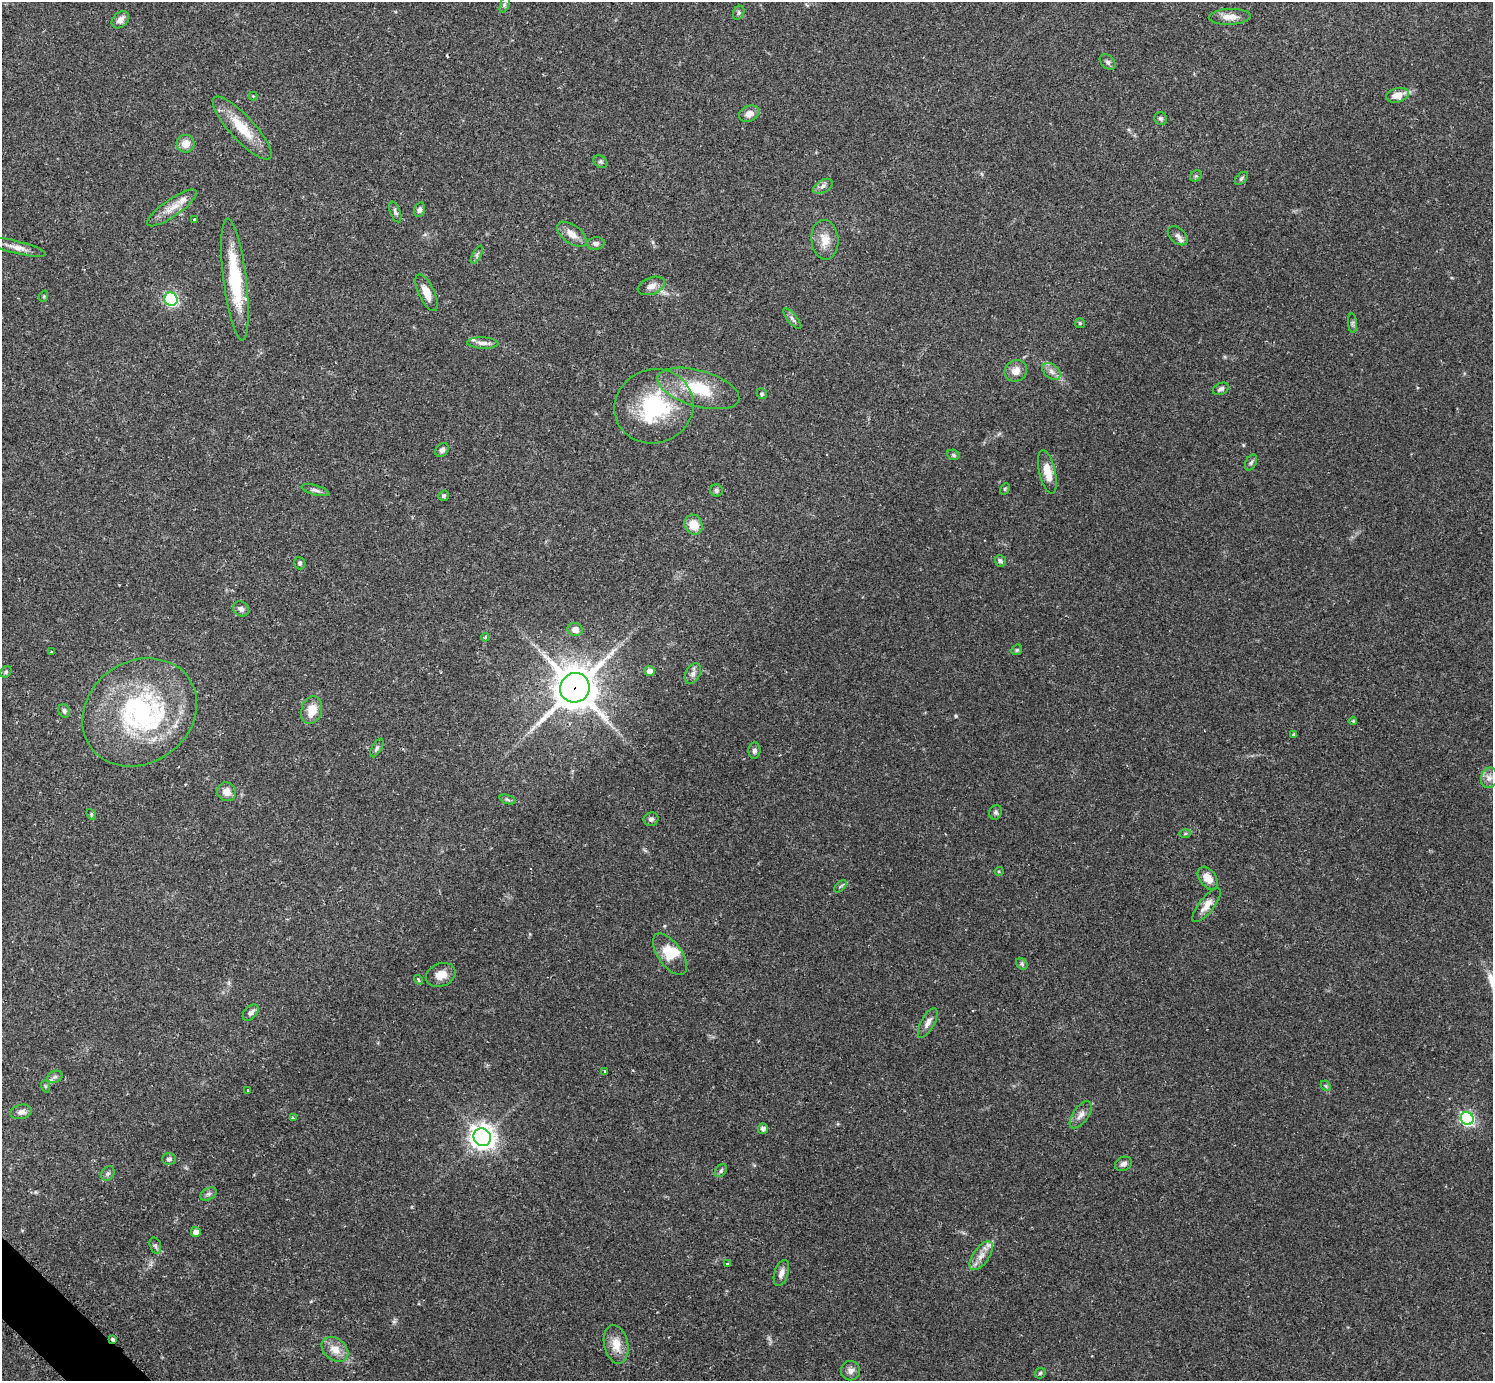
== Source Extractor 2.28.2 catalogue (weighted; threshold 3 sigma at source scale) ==
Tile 7 of 4 x 4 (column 3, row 2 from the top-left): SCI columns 3009-4499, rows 2947-4325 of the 6040 x 6040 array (HDU 1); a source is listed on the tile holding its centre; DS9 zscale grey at full resolution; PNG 1495 x 1383 px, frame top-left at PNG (2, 2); each listed source drawn as its Kron ellipse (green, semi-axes under 4 px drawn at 4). Shown black and unused: <1% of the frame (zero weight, under 2 of 3 exposures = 2% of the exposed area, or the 3 px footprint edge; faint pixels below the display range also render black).
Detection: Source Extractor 2.28.2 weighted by HDU 2 'WHT'; one run over the whole footprint, this tile lists its part. Background 0.0818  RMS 0.0056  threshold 0.025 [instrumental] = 3 sigma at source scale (4.5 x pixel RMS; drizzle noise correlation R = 1.50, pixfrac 1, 0.05/0.05 arcsec/px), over >= 5 px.
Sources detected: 120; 1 inside a brighter object's white glare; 2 cosmic-ray / hot-pixel residue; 1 long thin detection or spike segment (spike, bleed or trail) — neither listed nor drawn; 6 inside a brighter listed object's ellipse — not listed separately; the other 110 listed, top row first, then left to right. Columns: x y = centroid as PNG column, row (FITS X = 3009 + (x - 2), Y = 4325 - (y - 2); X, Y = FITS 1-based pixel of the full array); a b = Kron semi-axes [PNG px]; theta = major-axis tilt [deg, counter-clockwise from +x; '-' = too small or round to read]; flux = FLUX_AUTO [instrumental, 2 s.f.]
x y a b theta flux
504 5 9 4 71 1.2
739 13 7 5 65 1
1230 17 21 8 2 5.4
120 20 10 7 44 3.5
1108 62 9 6 -43 1.6
1397 95 11 7 14 7.2
253 96 4 4 - 0.46
749 114 10 7 22 3.8
1161 118 6 6 - 1.2
242 128 41 12 -47 17
186 144 9 9 - 5.5
600 162 8 5 -33 1.1
1196 176 6 5 - 0.89
1241 178 8 5 45 1
823 186 10 6 30 2
172 208 30 8 35 7
419 210 7 5 76 1.7
395 212 11 5 -68 1.4
194 219 3 3 - 1.2
572 234 17 9 -36 5.3
1178 236 11 7 -43 2.4
825 240 20 13 -85 8.1
596 243 9 6 5 1.8
16 247 30 6 -14 4.6
477 255 9 4 64 1.1
235 280 61 11 -83 32
651 286 14 8 21 3.9
427 293 20 8 -65 6.3
44 296 6 3 72 0.62
171 299 7 6 - 86
792 319 13 4 -50 1.7
1080 323 5 5 - 0.8
1353 323 9 4 -85 1.1
483 343 15 5 -2 2.7
1016 371 11 10 - 4.9
1051 371 10 7 -40 2.7
698 388 42 18 -16 26
1221 389 8 5 25 1.7
762 394 5 5 - 0.92
654 406 40 37 19 53
442 450 7 6 - 1.9
953 455 6 5 - 0.87
1251 462 8 5 62 1.2
1047 472 22 8 -77 8.8
1005 489 6 4 61 0.67
315 490 14 5 -15 1.8
716 490 6 6 - 1.2
444 496 5 5 - 1.2
693 525 10 9 - 8.7
1000 561 6 5 - 1.4
300 563 6 5 - 1.1
241 609 8 7 - 2.1
575 630 7 6 - 3.9
485 637 4 3 - 0.72
1017 650 6 5 - 0.74
51 652 3 3 - 0.69
649 671 5 5 - 4
6 672 6 5 - 0.94
693 674 11 7 63 2.3
575 688 15 14 - 1600
312 710 14 10 72 8.2
64 711 7 5 -64 1.5
140 712 60 51 35 95
1353 721 4 4 - 0.68
1294 735 3 3 - 2.1
377 748 10 4 60 1.3
754 751 8 6 84 1.8
1489 778 10 8 74 2.8
227 792 9 9 - 4.7
507 799 8 3 -19 0.94
996 812 7 6 - 1.4
91 814 6 4 -49 0.69
651 819 7 6 - 1.9
1185 834 6 4 2 0.66
999 871 4 4 - 0.56
1208 878 13 8 -53 6
840 886 7 3 45 0.79
1207 905 21 7 52 5
670 954 24 12 -54 12
1022 964 6 5 - 0.99
441 975 15 11 23 5.9
418 980 5 3 - 1
251 1012 9 6 45 2.2
928 1023 16 6 61 3.2
605 1071 4 3 - 0.76
55 1077 8 6 21 1.4
45 1086 6 4 -71 0.67
1326 1086 5 4 - 0.72
248 1091 4 3 - 1.3
21 1112 11 7 13 2.6
1081 1115 16 7 54 3.5
293 1118 4 3 - 1.2
1467 1118 6 6 - 110
763 1129 5 5 - 2.2
482 1137 9 8 - 470
169 1159 7 6 - 1.6
1123 1164 9 6 24 1.9
721 1171 7 5 52 1.2
108 1173 8 6 58 1.3
209 1194 9 6 26 1.6
196 1232 5 5 - 3.3
155 1246 8 5 -74 1.3
981 1256 17 8 55 5
728 1264 3 3 - 1.2
781 1273 13 7 72 3.1
113 1340 3 3 - 2
616 1344 19 12 -77 8
335 1349 15 10 -39 6.4
850 1371 9 9 - 2.8
1040 1373 6 4 45 0.78
Overlapping masked pixels (flux is a lower limit): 2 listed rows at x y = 575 688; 113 1340